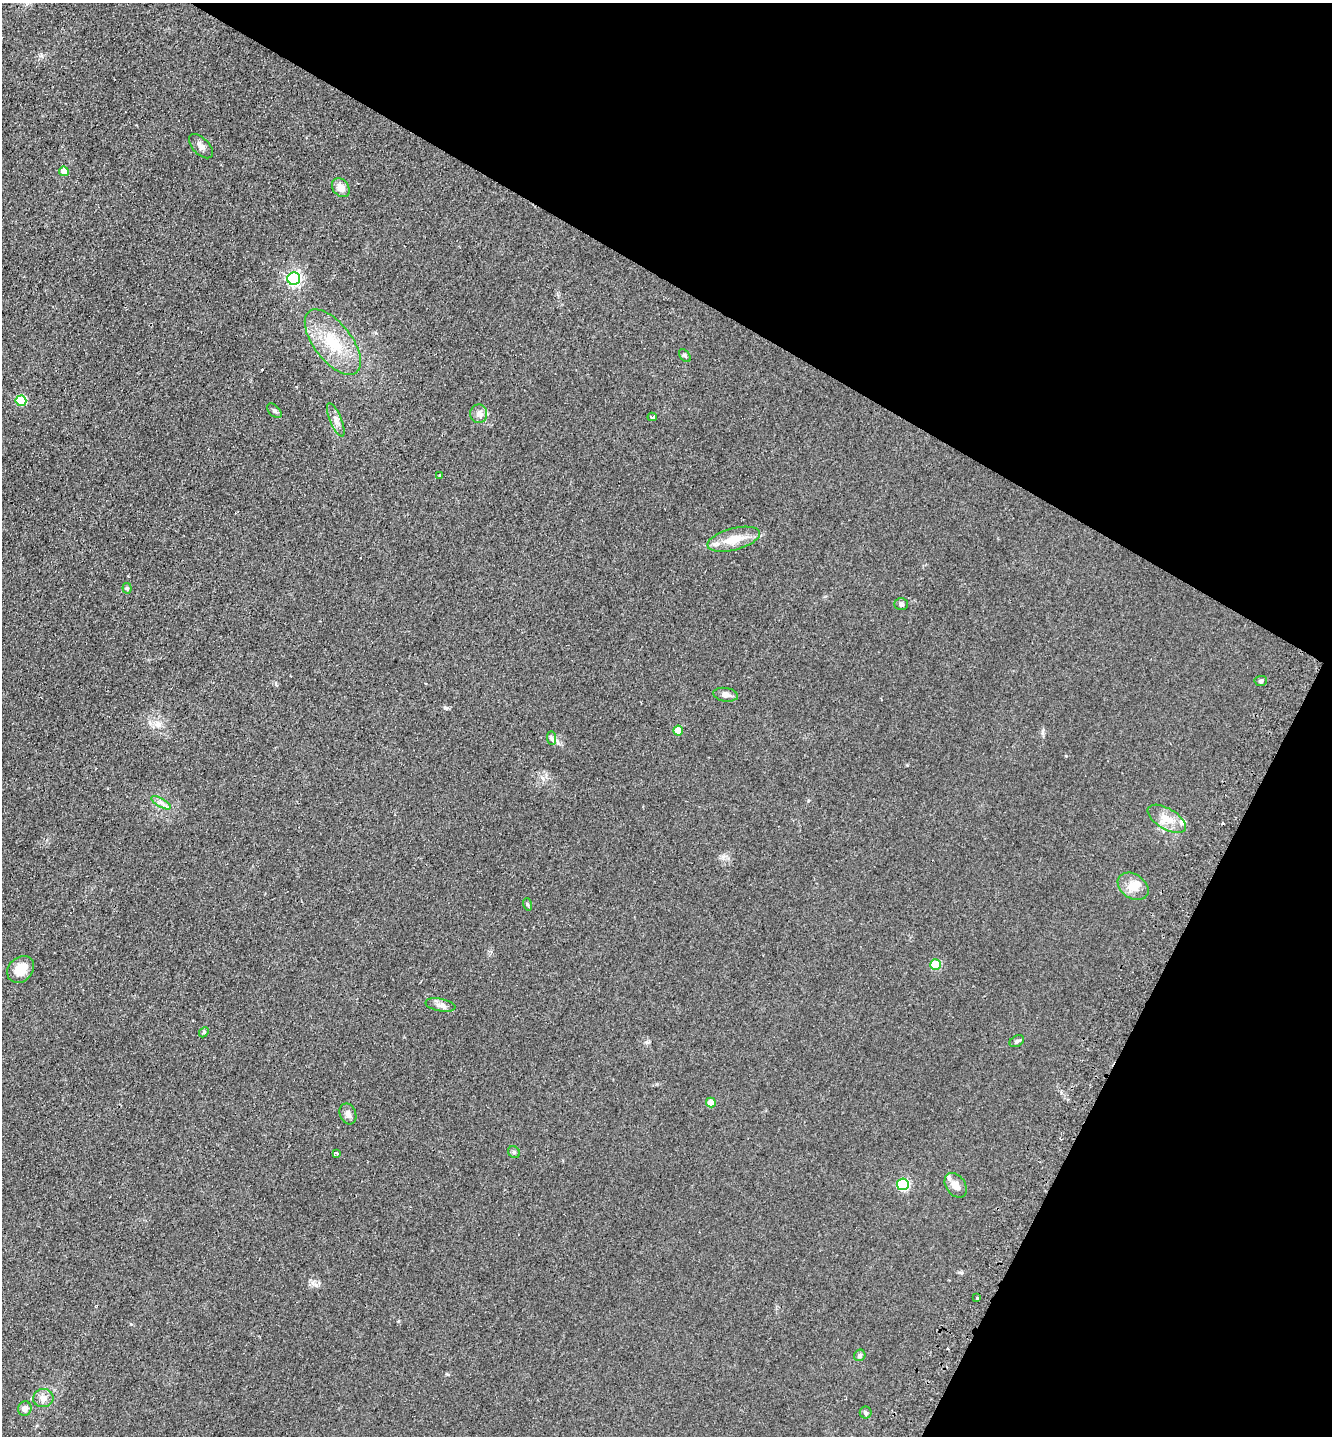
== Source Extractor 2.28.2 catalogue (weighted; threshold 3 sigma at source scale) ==
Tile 8 of 4 x 4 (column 4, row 2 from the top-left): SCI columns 4310-5639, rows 2887-4320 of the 5819 x 5771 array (HDU 1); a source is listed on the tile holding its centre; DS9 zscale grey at full resolution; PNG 1334 x 1438 px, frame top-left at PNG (2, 3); each listed source drawn as its Kron ellipse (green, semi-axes under 4 px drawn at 4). Shown black and unused: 28% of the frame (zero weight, under 2 of 3 exposures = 2% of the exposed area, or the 3 px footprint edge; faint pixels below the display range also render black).
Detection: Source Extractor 2.28.2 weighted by HDU 2 'WHT'; one run over the whole footprint, this tile lists its part. Background 0.0324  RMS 0.0069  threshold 0.0311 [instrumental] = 3 sigma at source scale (4.5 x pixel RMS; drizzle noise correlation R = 1.50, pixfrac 1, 0.05/0.05 arcsec/px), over >= 5 px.
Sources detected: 46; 1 inside a brighter object's white glare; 4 cosmic-ray / hot-pixel residue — neither listed nor drawn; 2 inside a brighter listed object's ellipse — not listed separately; the other 39 listed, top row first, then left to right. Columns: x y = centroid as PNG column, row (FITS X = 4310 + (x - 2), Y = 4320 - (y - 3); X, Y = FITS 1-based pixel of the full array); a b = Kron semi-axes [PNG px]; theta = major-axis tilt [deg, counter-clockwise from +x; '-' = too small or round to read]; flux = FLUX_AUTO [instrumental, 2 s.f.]
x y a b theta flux
201 146 15 8 -45 3.4
64 171 5 5 - 7.8
341 188 10 8 -51 5.8
294 279 6 6 - 160
333 342 38 19 -52 29
685 355 7 4 -53 1.1
21 401 5 5 - 31
274 411 9 5 -45 1.5
479 414 9 8 - 3.4
652 417 5 3 - 1.5
336 420 18 6 -67 4
439 475 3 2 - 0.91
734 539 27 11 15 14
127 588 5 4 - 1.1
901 604 7 5 1 1.4
1261 681 6 5 - 1.2
726 695 13 6 -8 3.5
678 730 5 5 - 11
552 738 7 4 -89 1.4
161 803 11 4 -29 2.8
1167 819 21 10 -30 8.9
1133 886 17 12 -34 8.2
527 904 6 4 -71 0.87
935 965 5 5 - 31
21 969 15 12 45 11
440 1005 15 6 -11 3.4
204 1032 6 4 47 0.9
1017 1041 8 5 30 1.6
711 1103 5 4 - 10
348 1114 11 8 -69 3.1
514 1152 6 5 - 1.2
337 1153 4 3 - 2.7
903 1184 6 6 - 78
956 1185 13 9 -53 5.2
977 1298 3 3 - 1.8
860 1355 6 5 - 1.6
43 1398 10 9 - 4.2
25 1409 7 7 - 3.2
866 1413 6 6 - 1.5
Unlisted compact peaks at least as high as the median listed source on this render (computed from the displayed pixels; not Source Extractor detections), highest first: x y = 445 708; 316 1285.